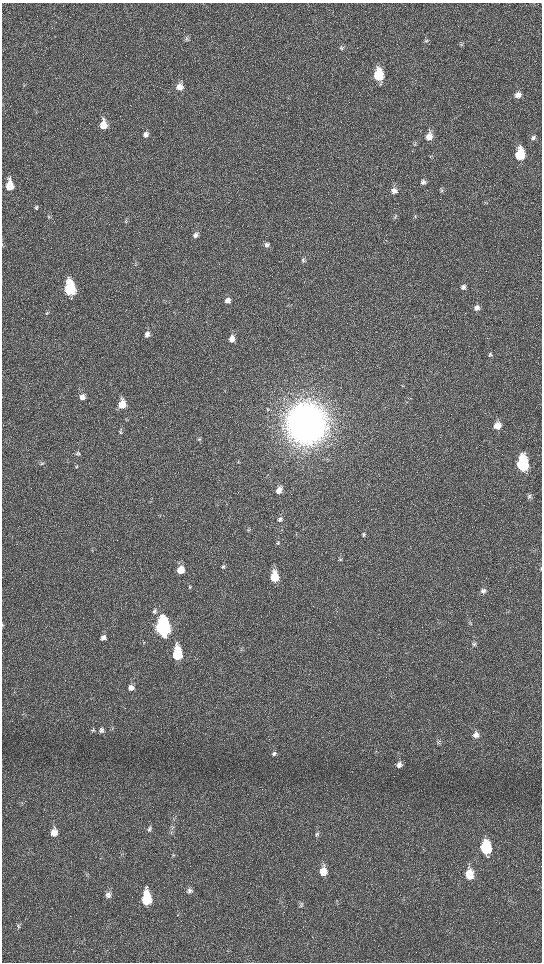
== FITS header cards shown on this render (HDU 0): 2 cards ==
NAXIS1  =                 1080 / length of data axis 1
NAXIS2  =                 1920 / length of data axis 2

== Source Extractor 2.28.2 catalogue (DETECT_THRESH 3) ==
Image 1080 x 1920 px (HDU 0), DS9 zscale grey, zoomed out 1/2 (1 PNG px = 2 x 2 image px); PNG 544 x 964 px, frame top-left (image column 1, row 1919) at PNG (2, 3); no overlay
Background 517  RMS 36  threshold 108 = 3 sigma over >= 5 px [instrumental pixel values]
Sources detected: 91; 1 cannot appear on this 1/2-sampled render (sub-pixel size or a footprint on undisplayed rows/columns) and is not listed; the other 90 listed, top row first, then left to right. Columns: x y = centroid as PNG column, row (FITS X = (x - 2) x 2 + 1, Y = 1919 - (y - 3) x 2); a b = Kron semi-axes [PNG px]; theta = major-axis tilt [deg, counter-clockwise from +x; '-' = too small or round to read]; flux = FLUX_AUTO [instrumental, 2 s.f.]
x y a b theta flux
186 39 6 6 - 1.6e+04
426 41 6 5 - 1.3e+04
461 45 6 4 59 1.2e+04
342 48 7 5 84 1.5e+04
379 75 8 6 87 4.1e+05
179 87 8 7 - 6.6e+04
518 95 8 6 47 4.5e+04
103 125 9 6 85 1.2e+05
146 134 7 6 - 3.3e+04
429 137 8 7 - 7.0e+04
533 138 7 6 - 2.1e+04
415 144 5 3 - 7.8e+03
520 154 8 6 83 3.3e+05
431 158 4 2 - 4.9e+03
423 182 7 6 - 2.2e+04
9 185 9 6 90 1.5e+05
394 190 8 7 - 4.2e+04
441 191 5 4 - 9.6e+03
486 202 6 3 -28 7.7e+03
36 207 6 5 - 1.4e+04
415 216 5 3 - 8.0e+03
49 217 5 4 - 9.1e+03
395 217 7 4 46 1.2e+04
126 221 6 5 - 1.2e+04
195 235 7 6 - 2.8e+04
266 245 6 6 - 2.4e+04
303 260 7 5 65 1.6e+04
135 265 3 2 - 3.8e+03
463 287 7 6 - 2.8e+04
70 289 10 6 -86 9.3e+05
71 298 5 4 - 1.1e+04
227 300 7 6 - 3.6e+04
477 308 8 7 - 3.5e+04
47 313 6 4 81 1.0e+04
147 334 6 5 - 2.9e+04
232 339 7 6 - 5.4e+04
490 354 6 4 62 1.1e+04
402 386 3 2 - 3.4e+03
82 397 6 6 - 3.9e+04
122 404 8 6 81 1.2e+05
306 422 18 13 -85 4.1e+07
497 426 7 7 - 7.3e+04
120 432 7 5 64 1.4e+04
198 439 5 4 - 9.6e+03
77 454 7 4 77 1.5e+04
238 462 6 3 64 7.9e+03
41 464 6 5 - 1.2e+04
523 464 9 6 -88 9.5e+05
76 466 6 4 88 1.2e+04
279 490 7 5 63 5.7e+04
530 496 6 6 - 1.8e+04
280 519 6 5 - 1.8e+04
248 530 5 4 - 9.6e+03
363 534 6 5 - 1.5e+04
278 543 6 4 89 9.5e+03
340 559 5 4 - 8.9e+03
223 566 7 4 87 1.5e+04
541 569 5 3 - 7.9e+03
180 570 7 6 - 8.8e+04
275 577 8 6 -89 2.2e+05
190 587 5 3 - 9.2e+03
483 591 7 6 - 2.6e+04
154 612 6 6 - 2.0e+04
470 623 6 4 -30 1.1e+04
2 625 4 2 - 4.5e+03
163 627 9 6 -88 4.5e+06
103 637 7 6 - 3.2e+04
474 644 7 5 82 1.8e+04
241 649 4 2 - 6.3e+03
177 654 9 6 89 4.5e+05
131 687 7 6 - 3.8e+04
93 730 5 5 - 1.1e+04
101 730 6 6 - 2.0e+04
476 735 8 7 - 3.8e+04
438 742 6 4 -34 1.2e+04
274 754 6 5 - 1.6e+04
399 765 8 6 55 3.9e+04
172 828 5 2 - 6.9e+03
149 829 8 5 70 2.1e+04
54 833 8 6 69 6.6e+04
317 834 7 5 55 1.7e+04
486 848 9 7 -83 5.0e+05
173 855 5 4 - 9.7e+03
323 871 9 7 85 1.0e+05
469 874 10 7 -89 1.3e+05
189 891 8 7 - 2.8e+04
108 895 8 7 - 3.1e+04
146 899 11 6 89 3.7e+05
301 904 8 4 -84 1.3e+04
18 926 6 4 -75 1.3e+04
At the frame edge (FLAGS 8, measured only in part): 2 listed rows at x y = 541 569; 2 625
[1 sub-pixel or undisplayed-footprint detection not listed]